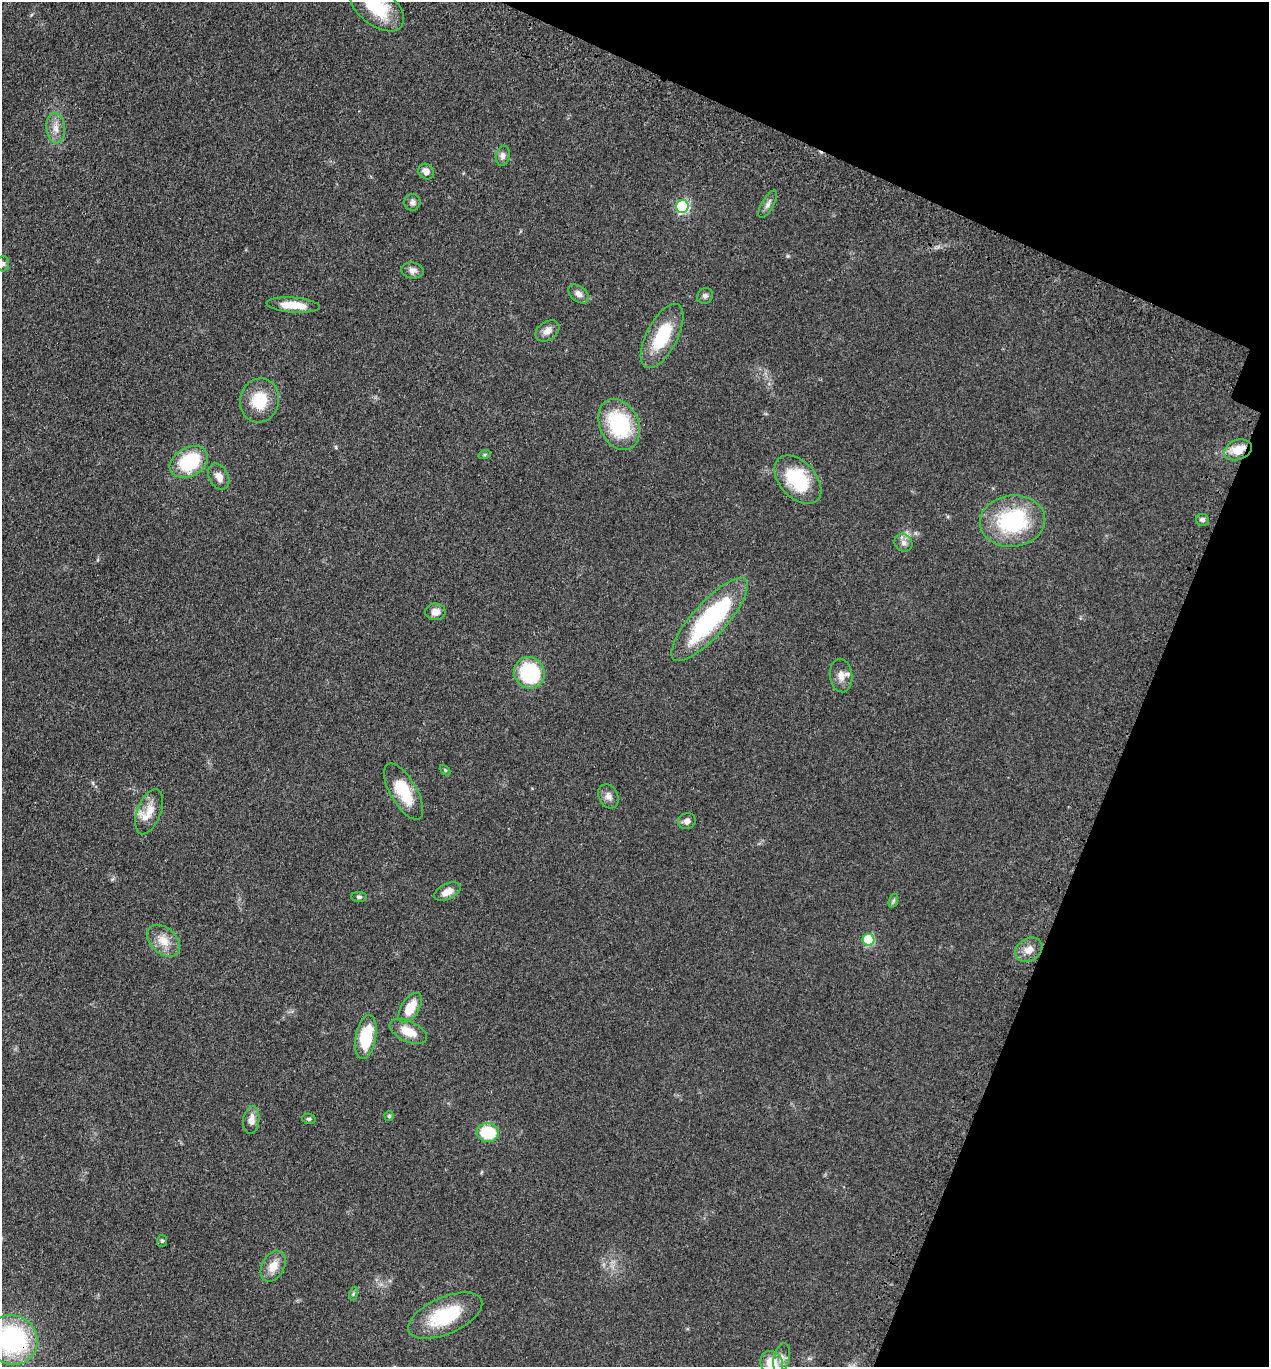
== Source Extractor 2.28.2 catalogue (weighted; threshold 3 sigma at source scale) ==
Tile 8 of 4 x 4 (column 4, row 2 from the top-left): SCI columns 4192-5458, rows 2868-4232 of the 5716 x 5734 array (HDU 1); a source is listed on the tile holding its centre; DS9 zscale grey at full resolution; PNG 1271 x 1369 px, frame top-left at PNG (2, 2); each listed source drawn as its Kron ellipse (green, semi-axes under 4 px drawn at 4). Shown black and unused: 19% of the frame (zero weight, under 3 of 4 exposures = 9% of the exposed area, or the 3 px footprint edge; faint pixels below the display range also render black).
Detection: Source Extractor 2.28.2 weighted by HDU 2 'WHT'; one run over the whole footprint, this tile lists its part. Background 0.129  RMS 0.0074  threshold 0.0334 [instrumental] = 3 sigma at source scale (4.5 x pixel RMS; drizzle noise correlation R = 1.50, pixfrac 1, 0.05/0.05 arcsec/px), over >= 5 px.
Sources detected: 53; all 53 listed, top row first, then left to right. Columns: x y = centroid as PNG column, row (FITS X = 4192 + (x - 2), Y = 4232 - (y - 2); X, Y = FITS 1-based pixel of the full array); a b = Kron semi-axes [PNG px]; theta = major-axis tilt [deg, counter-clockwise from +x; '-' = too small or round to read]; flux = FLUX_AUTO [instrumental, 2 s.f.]
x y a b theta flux
376 6 32 18 -39 38
56 128 15 9 -86 6.6
503 156 10 7 80 3.4
426 171 8 7 - 4.4
412 202 8 8 - 2.7
768 204 15 6 60 3.2
682 206 6 6 - 97
3 264 8 6 86 1.8
412 270 11 8 -7 3.6
579 294 12 7 -39 4
705 296 8 7 - 2.3
293 305 27 7 -4 14
547 331 13 9 35 5.4
662 336 35 15 63 34
259 400 22 19 77 24
619 424 27 19 -65 59
1238 450 14 10 21 13
485 454 6 4 19 1
189 462 20 14 28 45
219 477 14 9 -63 6.3
798 480 28 18 -48 44
1202 520 6 6 - 2.4
1012 521 33 25 7 69
903 543 9 8 - 3.9
435 612 10 8 1 5.5
710 619 54 17 48 94
529 673 16 15 - 69
841 675 17 11 -84 6.6
445 770 6 4 -46 0.8
404 792 31 13 -60 27
608 796 13 9 -63 4.5
149 812 24 12 69 11
687 821 9 8 - 3.3
447 891 14 8 25 6.3
359 897 8 5 -1 1.5
893 901 7 4 72 1.4
868 940 6 6 - 54
163 941 19 13 -42 11
1029 950 14 11 31 7.1
410 1008 17 9 58 16
408 1032 20 10 -25 13
366 1037 22 10 79 33
389 1116 5 4 - 1.3
309 1119 7 5 -12 1.3
251 1120 14 8 82 5.6
488 1132 11 9 -8 28
162 1241 6 5 - 1.2
273 1266 16 11 61 10
353 1294 7 4 71 1.2
445 1316 40 18 23 42
12 1340 26 24 -33 110
782 1358 15 7 75 4.7
772 1363 12 11 - 16
Overlapping masked pixels (flux is a lower limit): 2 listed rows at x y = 1238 450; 12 1340
Isophote crosses this tile's border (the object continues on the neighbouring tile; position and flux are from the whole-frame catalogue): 3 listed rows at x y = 376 6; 12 1340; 772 1363